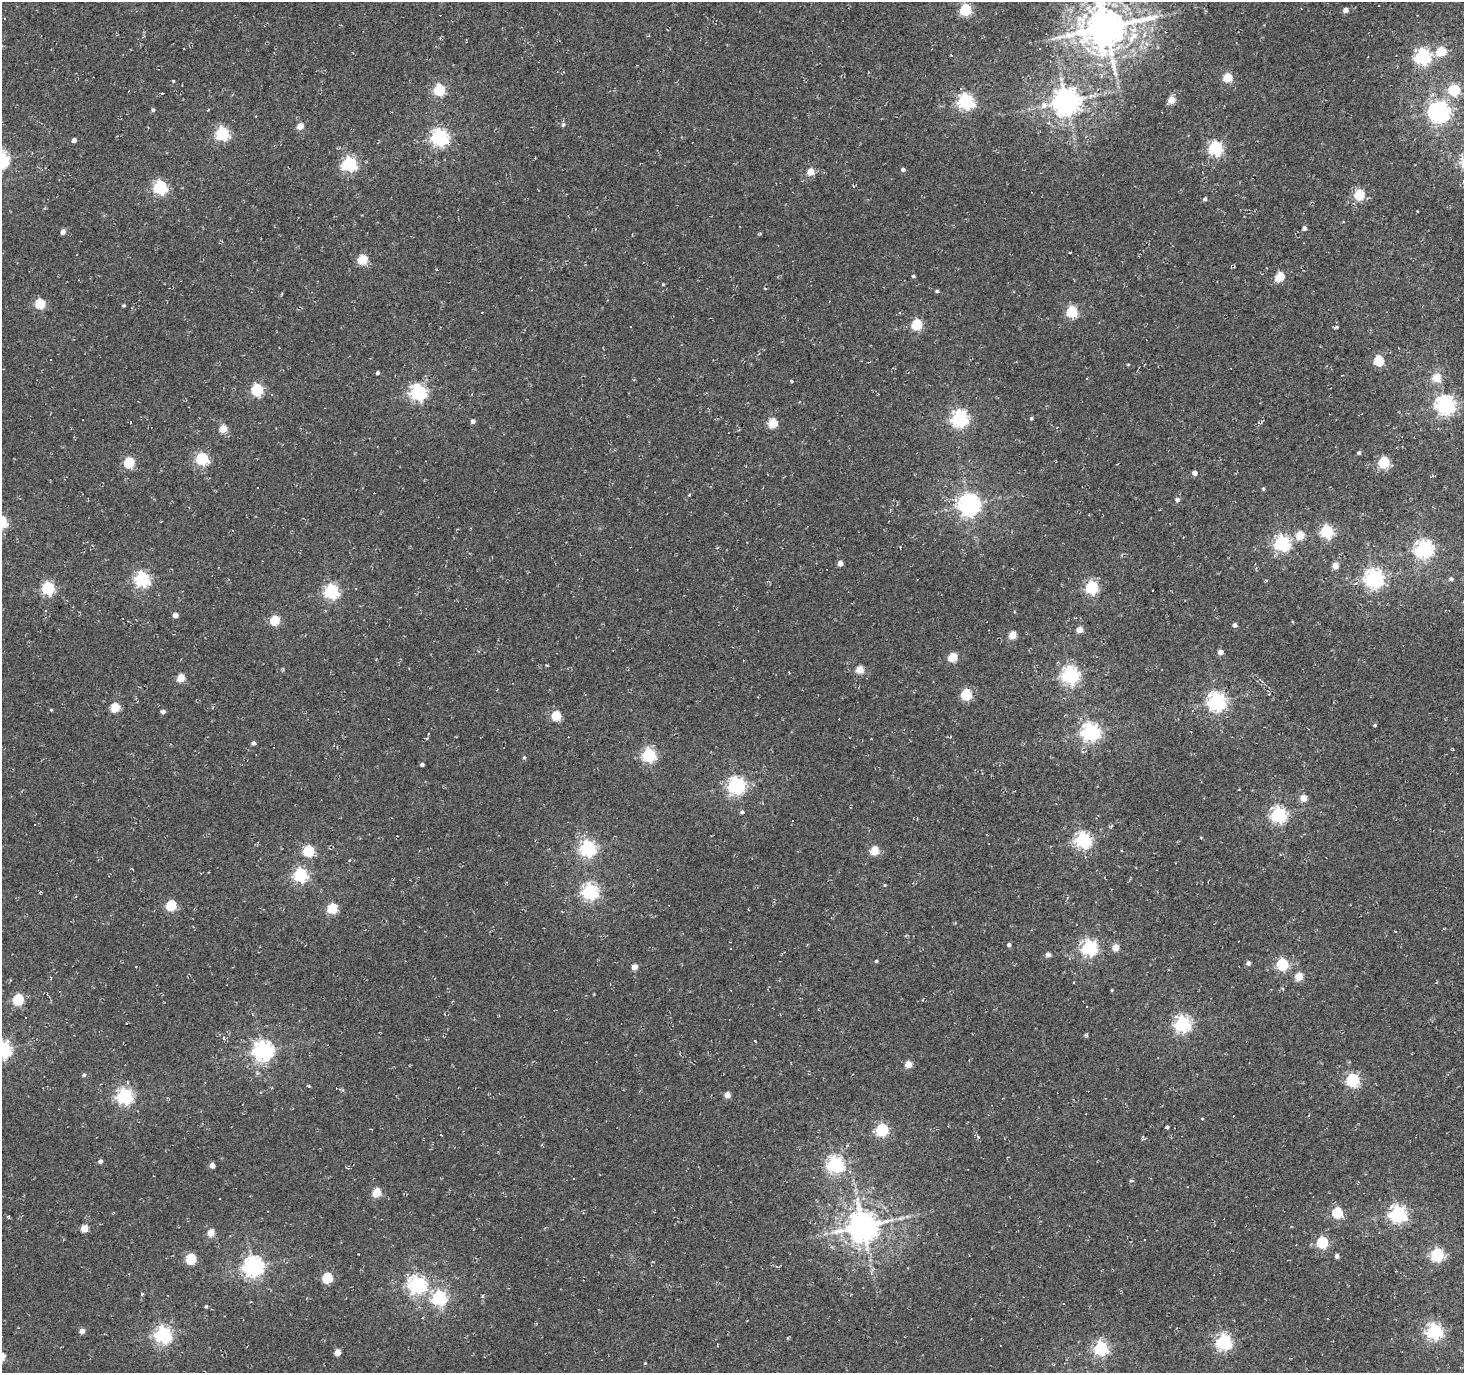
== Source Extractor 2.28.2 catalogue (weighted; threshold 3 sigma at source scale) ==
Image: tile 10 of 4 x 4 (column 2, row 3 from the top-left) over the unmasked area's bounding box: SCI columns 1463-2924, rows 1561-2931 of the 5853 x 5930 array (HDU 1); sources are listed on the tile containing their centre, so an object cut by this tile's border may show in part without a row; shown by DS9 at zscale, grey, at full resolution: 1 PNG px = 1 image px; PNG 1466 x 1375 px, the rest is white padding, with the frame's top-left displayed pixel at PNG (2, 2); no overlay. <1% of this frame is shown black and not used: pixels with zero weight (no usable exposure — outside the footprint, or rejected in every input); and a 3 px margin inside the footprint's outer edge (the drizzle kernel's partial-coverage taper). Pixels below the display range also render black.
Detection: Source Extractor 2.28.2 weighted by HDU 2 'WHT'; one run over the whole footprint, this tile lists its part. Background 0.0019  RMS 0.0051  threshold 0.0231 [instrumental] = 3 sigma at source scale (4.5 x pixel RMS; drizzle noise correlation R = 1.50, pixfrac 1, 0.0396/0.0396 arcsec/px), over >= 5 px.
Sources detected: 240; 50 cosmic-ray / hot-pixel residue — not listed; the other 190 listed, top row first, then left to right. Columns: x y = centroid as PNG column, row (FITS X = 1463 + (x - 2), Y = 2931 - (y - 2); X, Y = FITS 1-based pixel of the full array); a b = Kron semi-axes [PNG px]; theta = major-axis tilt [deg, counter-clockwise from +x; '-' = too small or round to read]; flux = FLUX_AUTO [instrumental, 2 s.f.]
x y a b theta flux
965 10 5 5 - 52
1345 10 4 4 - 3.3
4 18 3 2 - 0.31
1106 27 13 12 - 2100
1132 37 22 10 56 10
1039 49 3 2 - 0.55
1441 51 5 5 - 23
1422 56 6 6 - 130
1227 78 5 5 - 24
173 81 3 3 - 0.52
961 89 4 3 - 0.47
439 90 5 5 - 50
1454 90 6 5 - 47
162 93 3 2 - 0.92
1171 100 5 5 - 13
966 101 6 6 - 150
1066 101 8 8 - 800
1044 105 11 10 - 3.8
153 110 4 4 - 1.1
1439 112 7 7 - 340
563 124 6 6 - 1.2
300 126 5 4 - 9.1
222 133 6 6 - 84
439 137 7 6 - 180
74 140 4 4 - 2.7
1215 148 6 6 - 100
349 164 6 6 - 100
903 169 4 4 - 1.5
811 172 5 5 - 12
853 186 3 3 - 0.75
160 187 6 6 - 91
1359 195 5 5 - 35
1205 199 4 4 - 1.3
1304 228 4 4 - 2.1
63 232 5 4 - 3.5
362 259 5 5 - 29
913 276 4 4 - 0.88
1280 277 5 5 - 23
663 284 3 3 - 0.52
765 288 4 3 - 0.45
937 291 4 4 - 0.86
281 294 4 3 - 0.51
40 304 5 5 - 30
123 305 4 4 - 0.77
1072 312 5 5 - 45
917 324 5 5 - 42
631 327 3 2 - 0.55
1379 361 5 5 - 27
1128 364 3 3 - 0.48
377 373 4 3 - 1.1
1436 378 5 5 - 15
792 381 3 3 - 0.85
257 390 6 5 - 60
418 392 6 6 - 150
271 394 3 3 - 0.49
1445 405 7 7 - 270
960 418 6 6 - 170
1031 418 4 4 - 0.81
473 421 4 4 - 1.9
773 423 5 5 - 24
223 429 5 5 - 13
1359 453 4 4 - 1.1
202 458 6 6 - 66
1384 462 5 5 - 50
129 463 5 5 - 37
1195 473 4 4 - 3.7
1263 489 4 4 - 0.8
689 495 4 3 - 0.48
1177 500 5 5 - 1.8
969 504 7 7 - 400
1327 531 6 6 - 71
1300 535 5 5 - 15
1282 543 6 6 - 130
1424 549 7 7 - 200
840 563 4 4 - 4.6
1335 566 4 4 - 6.8
1374 578 7 7 - 270
142 579 6 6 - 120
1451 579 5 5 - 1.4
1092 587 6 5 - 77
48 588 6 6 - 75
355 588 3 2 - 0.7
1152 590 3 2 - 0.56
331 591 6 6 - 120
45 610 3 2 - 0.78
175 615 4 4 - 4.7
275 620 5 5 - 30
1235 625 4 4 - 2.1
1079 630 4 4 - 7.8
1013 635 5 5 - 15
1220 652 4 4 - 4.3
952 657 5 5 - 22
547 665 4 3 - 0.54
860 669 5 5 - 13
1070 675 7 6 - 180
181 678 5 5 - 15
966 695 5 5 - 37
1217 701 7 6 - 220
115 707 5 5 - 21
51 710 5 3 - 0.46
163 711 4 4 - 2.4
556 716 5 5 - 29
1375 725 4 3 - 0.65
1090 732 7 6 - 210
254 743 4 4 - 1.5
649 755 6 6 - 97
524 757 5 4 - 0.77
422 764 4 3 - 1.4
736 785 6 6 - 190
1303 798 5 4 - 9.7
742 812 5 4 - 0.95
1278 814 6 6 - 140
792 821 3 2 - 0.56
35 825 2 2 - 0.32
1111 827 8 2 60 0.65
1201 838 3 2 - 0.5
1083 840 6 6 - 150
588 848 6 6 - 160
874 850 5 5 - 21
308 851 6 5 - 38
300 875 6 6 - 100
885 885 4 4 - 0.5
590 891 6 6 - 150
171 905 5 5 - 33
332 908 5 5 - 30
1076 924 3 2 - 0.52
1395 931 4 2 - 0.35
906 935 5 3 - 0.53
1009 944 4 4 - 1.6
1089 947 6 6 - 140
1115 947 5 4 - 9.4
730 948 3 2 - 0.54
1048 955 4 4 - 2.7
876 961 4 3 - 0.74
1248 963 4 4 - 2.1
1282 964 5 5 - 64
136 966 3 2 - 0.47
634 967 4 4 - 6.3
1299 977 5 5 - 15
1112 990 3 3 - 0.49
47 994 4 2 - 0.41
18 1000 5 5 - 44
1086 1006 3 2 - 0.85
1182 1024 6 6 - 160
1086 1036 5 3 - 0.81
2 1049 6 6 - 190
263 1050 7 7 - 280
908 1064 4 4 - 11
84 1075 5 4 - 1.1
1352 1080 6 6 - 80
309 1086 4 3 - 0.62
727 1095 4 4 - 6.1
124 1096 6 6 - 160
1233 1116 2 2 - 0.24
1202 1119 4 3 - 0.4
1167 1127 4 3 - 1.2
882 1130 6 5 - 69
100 1161 4 4 - 2
835 1164 6 6 - 180
212 1165 4 4 - 4.1
574 1178 2 2 - 0.34
1131 1181 5 4 - 0.8
377 1192 5 5 - 20
219 1198 3 2 - 0.56
1337 1213 5 5 - 35
1398 1214 6 6 - 180
9 1217 5 3 - 0.48
863 1226 9 9 - 1000
84 1228 5 5 - 11
211 1233 5 5 - 9.9
825 1234 7 4 19 1.2
1144 1240 3 3 - 1.5
1322 1242 5 5 - 49
1437 1254 6 6 - 86
1337 1256 4 4 - 2.1
191 1259 5 5 - 38
253 1266 7 7 - 300
327 1278 5 5 - 34
417 1285 7 7 - 190
142 1294 3 3 - 2.3
483 1296 5 3 - 0.62
439 1298 6 6 - 120
206 1306 4 3 - 0.71
82 1331 4 4 - 4.4
1434 1331 6 6 - 150
163 1335 6 6 - 180
1224 1342 6 6 - 130
1101 1348 6 6 - 110
337 1352 5 4 - 8
645 1363 3 3 - 0.4
Isophote crosses this tile's border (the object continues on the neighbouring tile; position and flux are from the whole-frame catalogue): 2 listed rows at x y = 1106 27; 2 1049